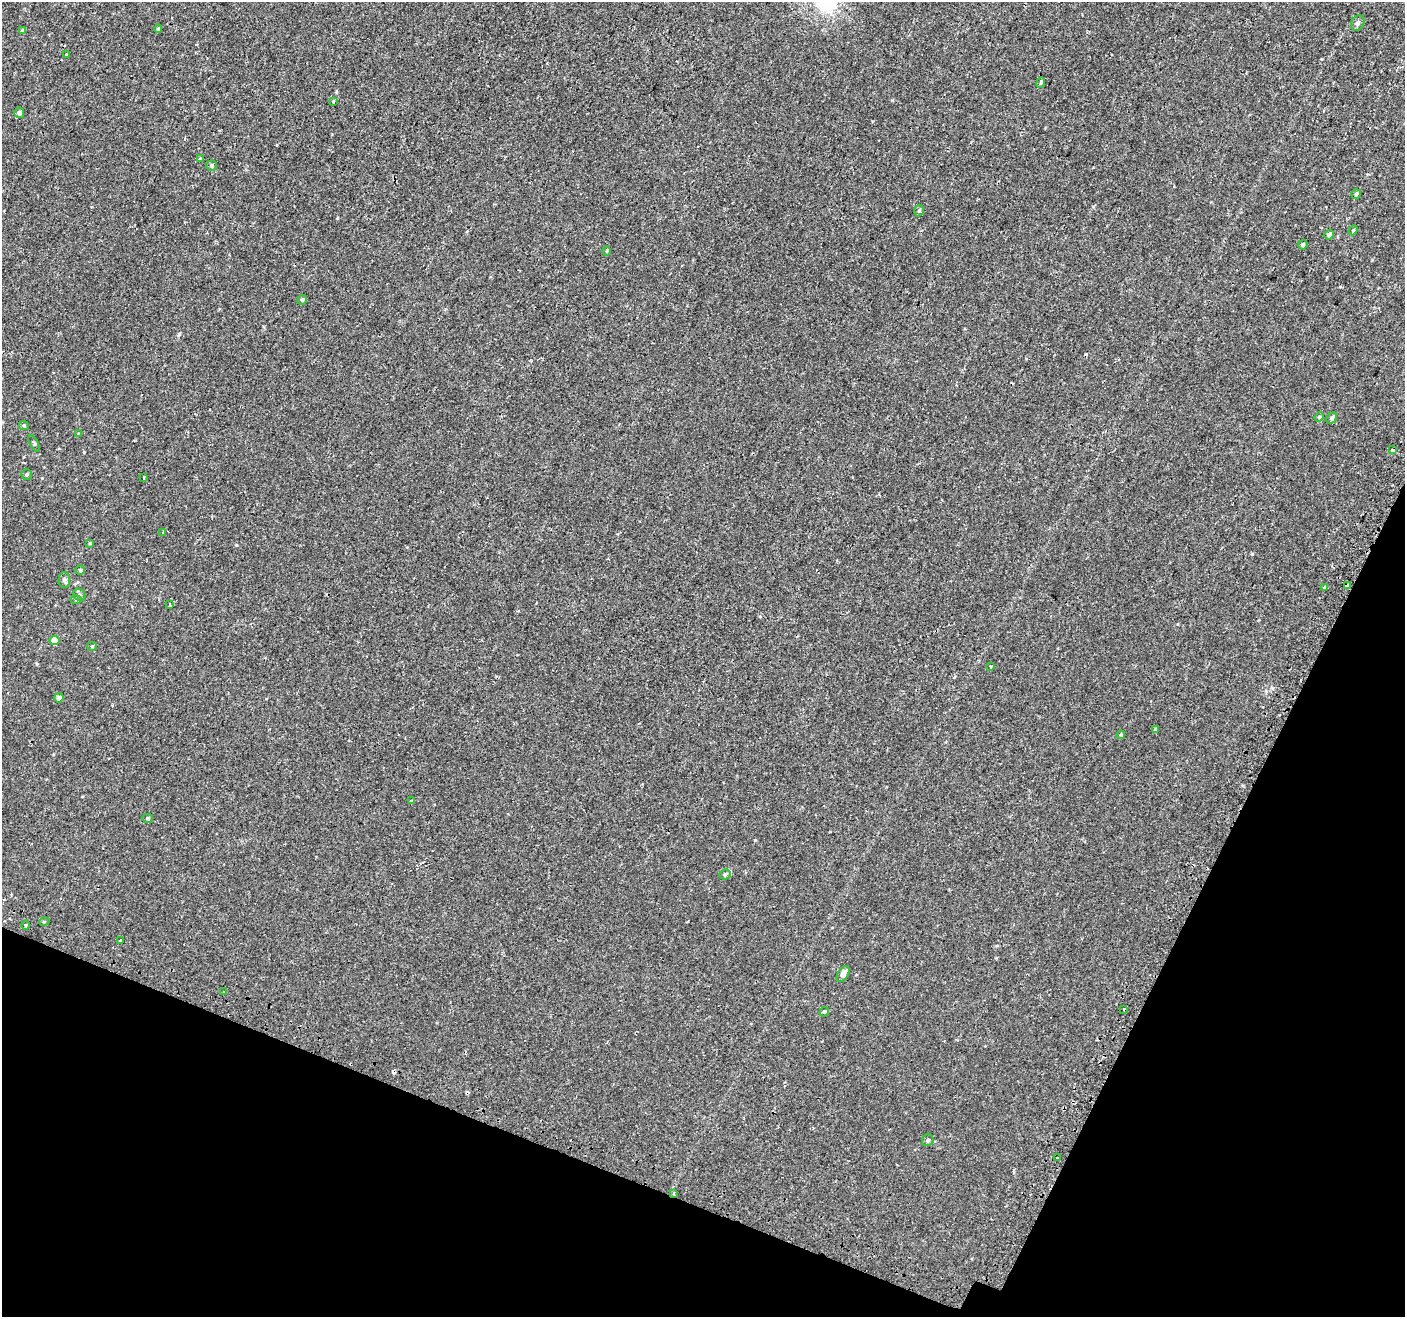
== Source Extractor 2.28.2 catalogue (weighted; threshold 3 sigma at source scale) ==
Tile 15 of 4 x 4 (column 3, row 4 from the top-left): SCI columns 2854-4256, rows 328-1642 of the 5715 x 5843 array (HDU 1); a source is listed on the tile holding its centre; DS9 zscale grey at full resolution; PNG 1407 x 1319 px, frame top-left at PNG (2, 2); each listed source drawn as its Kron ellipse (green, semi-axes under 4 px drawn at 4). Shown black and unused: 20% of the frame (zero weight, under 2 of 3 exposures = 3% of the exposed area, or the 3 px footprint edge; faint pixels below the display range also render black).
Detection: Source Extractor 2.28.2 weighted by HDU 2 'WHT'; one run over the whole footprint, this tile lists its part. Background 1.28e-04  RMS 0.0031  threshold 0.0139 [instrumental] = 3 sigma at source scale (4.5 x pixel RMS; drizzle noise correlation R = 1.50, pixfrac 1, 0.0396/0.0396 arcsec/px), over >= 5 px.
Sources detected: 55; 3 cosmic-ray / hot-pixel residue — neither listed nor drawn; the other 52 listed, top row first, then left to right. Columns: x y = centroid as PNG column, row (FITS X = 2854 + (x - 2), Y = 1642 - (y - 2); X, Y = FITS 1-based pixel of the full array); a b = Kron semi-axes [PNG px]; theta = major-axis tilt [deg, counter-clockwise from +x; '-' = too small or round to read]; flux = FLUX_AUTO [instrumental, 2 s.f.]
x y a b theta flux
1358 23 8 6 61 0.85
158 29 4 3 - 0.4
23 31 4 4 - 0.77
67 55 4 3 - 0.32
1041 83 5 4 - 0.46
333 102 3 3 - 0.32
19 113 5 5 - 1
200 159 3 3 - 0.56
211 166 5 5 - 0.53
1356 194 5 4 - 0.43
919 211 6 4 72 0.5
1353 230 5 4 - 0.31
1329 235 5 4 - 0.8
1303 245 5 4 - 0.45
607 251 5 3 - 0.27
302 300 5 4 - 0.54
1319 417 5 4 - 0.28
1332 418 6 4 53 0.68
24 425 5 4 - 0.34
79 433 3 2 - 0.52
34 443 9 3 -64 0.39
1393 450 3 3 - 0.91
27 474 5 5 - 0.45
144 477 3 2 - 0.27
163 532 4 3 - 0.27
90 543 3 3 - 0.35
80 570 5 4 - 0.47
64 580 7 6 - 0.86
1347 585 4 3 - 2.6
1325 588 4 4 - 0.49
79 595 6 5 - 0.51
76 599 5 4 - 0.32
170 605 4 3 - 0.44
55 640 5 4 - 3.6
92 646 5 4 - 0.31
991 666 3 3 - 1
59 698 5 4 - 1.5
1155 729 4 4 - 0.26
1121 735 4 4 - 0.39
411 801 4 2 - 0.2
147 818 5 4 - 0.36
725 874 6 5 - 0.73
44 922 5 3 - 0.25
26 925 5 3 - 0.29
120 941 3 3 - 0.89
843 974 9 5 58 1.8
224 992 4 3 - 0.47
1124 1009 3 3 - 0.61
824 1012 5 4 - 0.5
928 1140 6 5 - 0.6
1058 1158 3 3 - 0.43
674 1193 3 3 - 0.3
Overlapping masked pixels (flux is a lower limit): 2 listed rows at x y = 1347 585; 674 1193
Unlisted compact peaks at least as high as the median listed source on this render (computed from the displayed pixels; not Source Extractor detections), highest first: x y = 755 840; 1252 554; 236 545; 179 334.